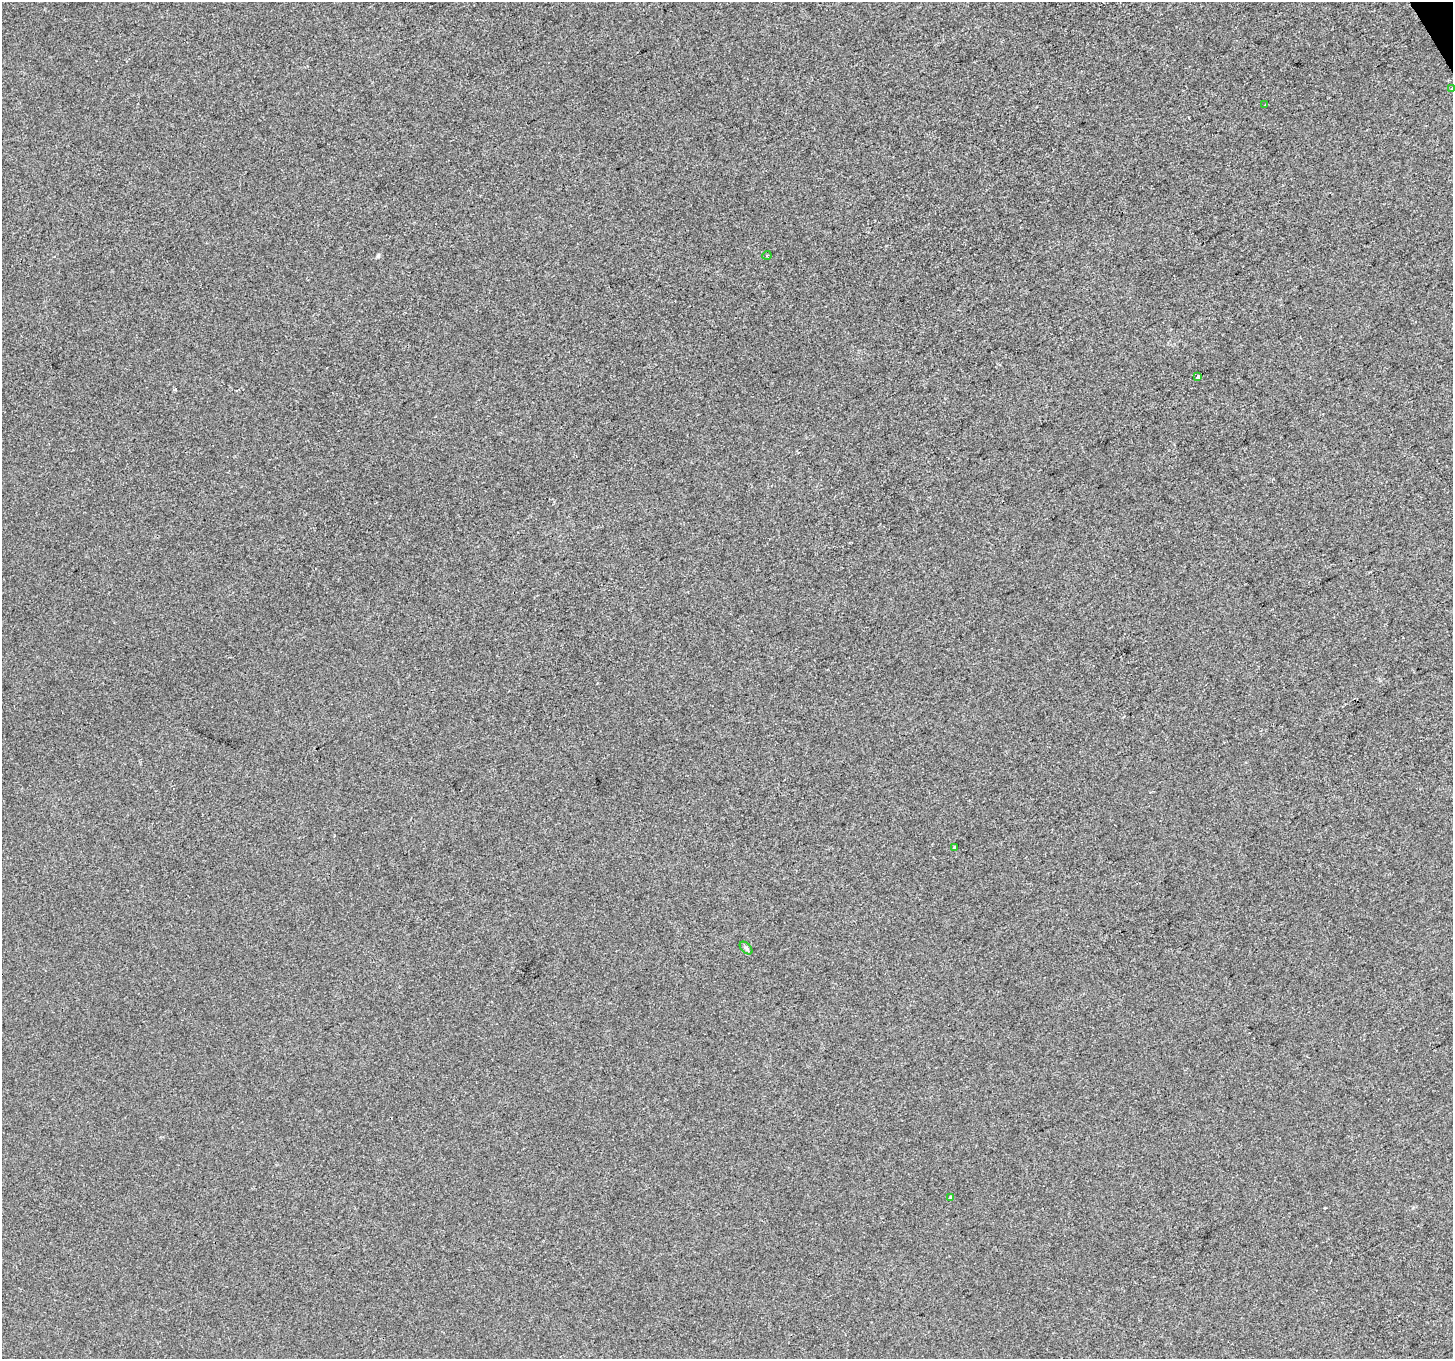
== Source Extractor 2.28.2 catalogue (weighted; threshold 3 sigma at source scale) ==
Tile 10 of 4 x 4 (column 2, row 3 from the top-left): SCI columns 1454-2904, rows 1523-2879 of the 5807 x 5697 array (HDU 1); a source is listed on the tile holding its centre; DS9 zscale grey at full resolution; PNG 1455 x 1361 px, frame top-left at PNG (2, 2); each listed source drawn as its Kron ellipse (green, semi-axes under 4 px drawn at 4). Shown black and unused: <1% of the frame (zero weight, under 2 of 3 exposures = <1% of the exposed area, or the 3 px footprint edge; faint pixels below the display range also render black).
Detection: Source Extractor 2.28.2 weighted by HDU 2 'WHT'; one run over the whole footprint, this tile lists its part. Background -2.33e-04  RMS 0.0055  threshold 0.0249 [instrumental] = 3 sigma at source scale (4.5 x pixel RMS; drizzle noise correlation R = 1.50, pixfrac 1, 0.0396/0.0396 arcsec/px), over >= 5 px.
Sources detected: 7; all 7 listed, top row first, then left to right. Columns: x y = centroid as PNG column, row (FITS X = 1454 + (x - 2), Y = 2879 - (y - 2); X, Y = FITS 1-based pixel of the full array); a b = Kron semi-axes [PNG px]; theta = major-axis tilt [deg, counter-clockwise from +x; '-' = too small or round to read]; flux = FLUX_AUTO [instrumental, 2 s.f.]
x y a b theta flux
1451 89 4 2 - 0.61
1265 105 2 2 - 0.4
767 255 4 3 - 0.58
1198 377 4 3 - 5.7
954 848 3 3 - 2
746 948 7 4 -45 1.2
951 1198 4 3 - 2.7